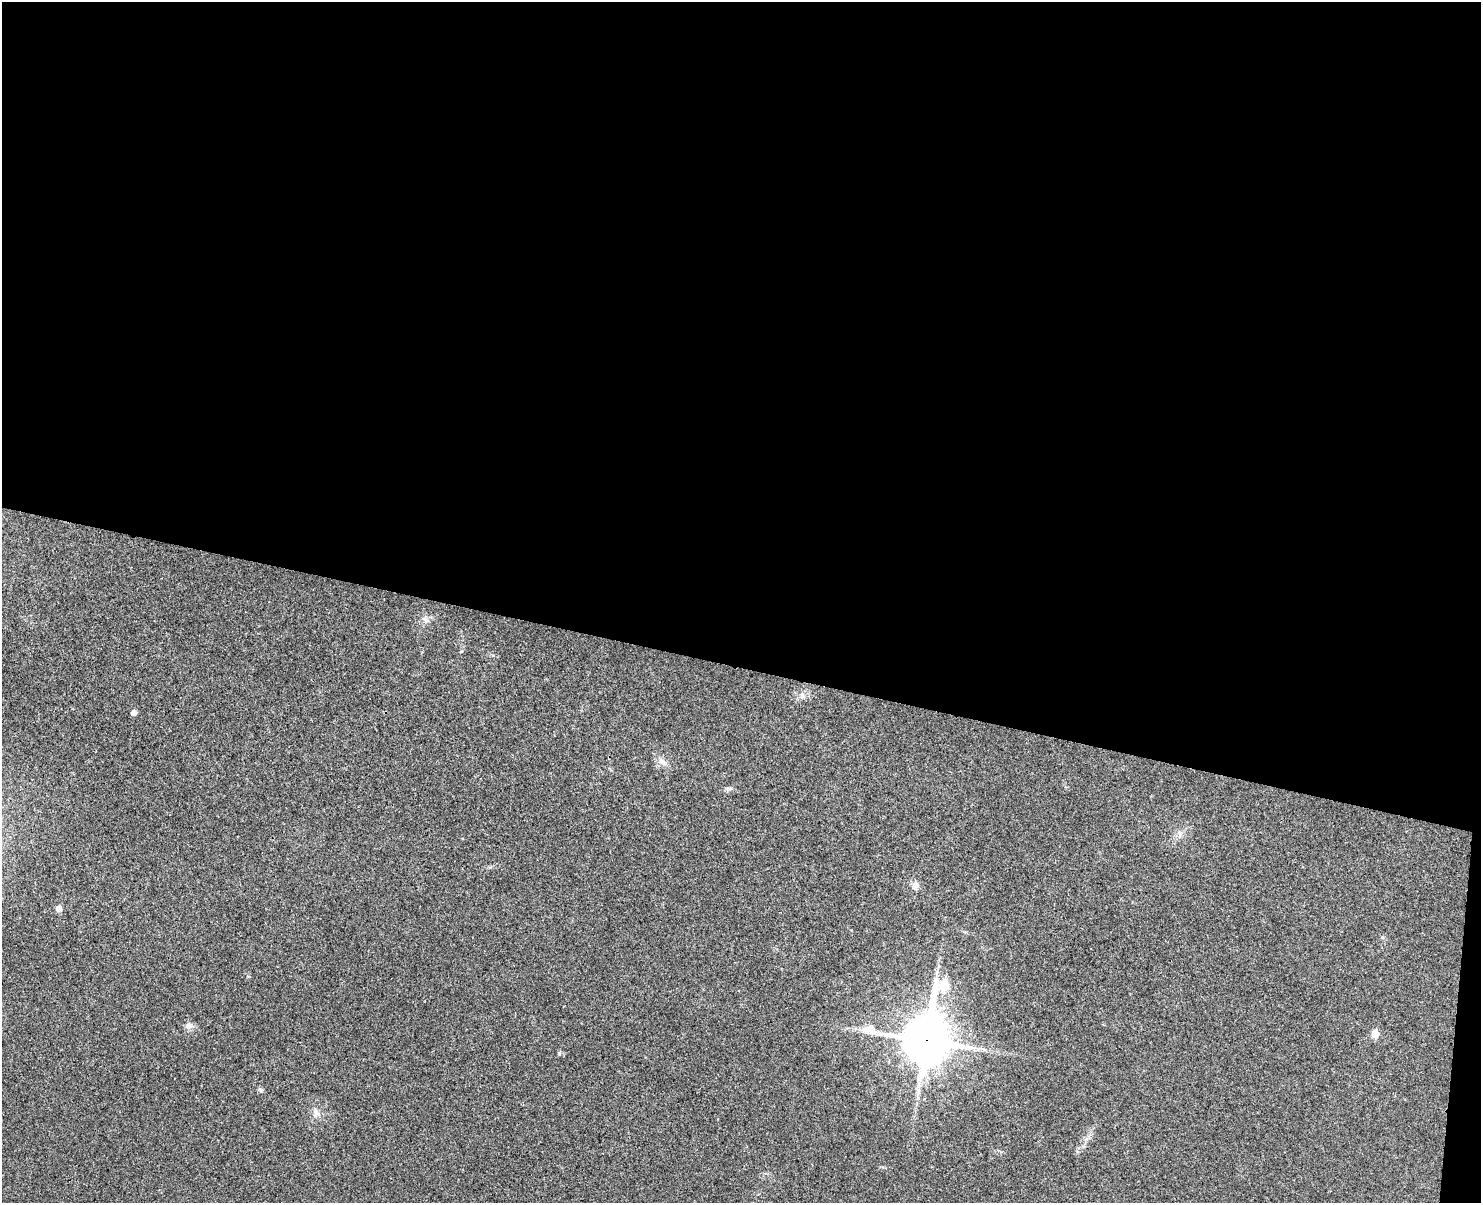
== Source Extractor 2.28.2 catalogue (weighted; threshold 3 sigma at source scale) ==
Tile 3 of 3 x 4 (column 3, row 1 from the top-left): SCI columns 3129-4607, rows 3619-4819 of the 4893 x 4832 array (HDU 1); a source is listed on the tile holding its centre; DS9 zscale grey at full resolution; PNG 1483 x 1205 px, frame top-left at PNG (2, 2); no overlay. Shown black and unused: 56% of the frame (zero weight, under 3 of 4 exposures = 6% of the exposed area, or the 3 px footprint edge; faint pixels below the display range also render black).
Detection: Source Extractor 2.28.2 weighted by HDU 2 'WHT'; one run over the whole footprint, this tile lists its part. Background 0.0307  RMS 0.0048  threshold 0.0214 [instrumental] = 3 sigma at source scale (4.5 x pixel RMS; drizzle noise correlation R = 1.50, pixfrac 1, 0.05/0.05 arcsec/px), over >= 5 px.
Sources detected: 15; all 15 listed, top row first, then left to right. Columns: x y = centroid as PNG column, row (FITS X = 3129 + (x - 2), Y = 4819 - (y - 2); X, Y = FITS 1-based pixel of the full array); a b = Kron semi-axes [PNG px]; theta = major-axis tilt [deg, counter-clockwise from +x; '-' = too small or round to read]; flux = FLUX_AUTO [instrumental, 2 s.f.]
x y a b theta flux
426 620 12 8 -62 2.3
802 696 9 6 75 1.9
134 712 5 5 - 2.4
662 761 16 7 -40 2.9
729 788 9 4 -8 1.1
1180 833 9 6 69 1.9
915 885 10 8 -2 2.6
59 908 5 5 - 3.6
943 986 12 8 26 24
189 1025 9 9 - 2.7
1375 1034 6 5 - 7.6
926 1040 18 17 - 1700
559 1054 6 4 -1 0.67
260 1090 7 6 - 0.94
316 1112 13 8 -59 2.9
Overlapping masked pixels (flux is a lower limit): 1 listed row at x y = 926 1040
Unlisted compact peaks at least as high as the median listed source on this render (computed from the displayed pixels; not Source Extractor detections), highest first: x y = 493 655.